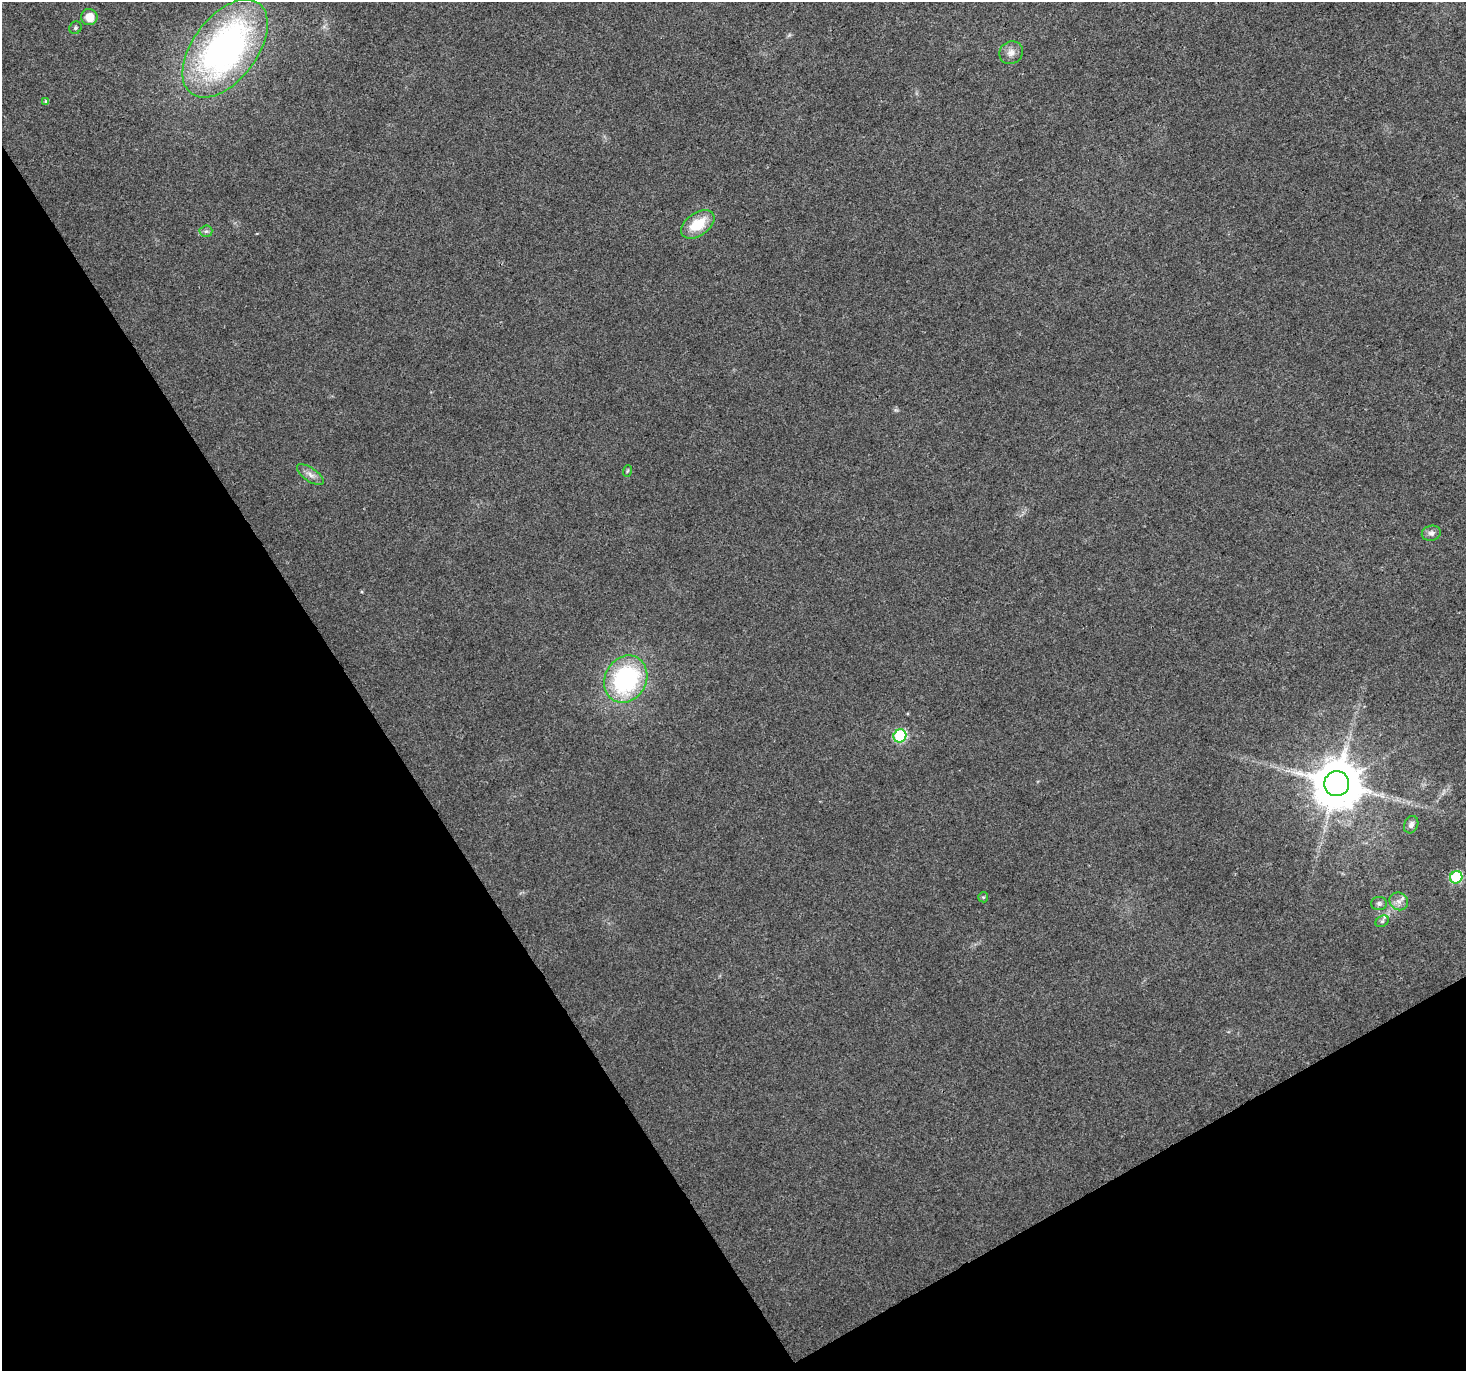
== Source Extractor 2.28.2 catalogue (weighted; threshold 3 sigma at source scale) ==
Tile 14 of 4 x 4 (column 2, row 4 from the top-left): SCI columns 1465-2928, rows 114-1482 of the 5861 x 5766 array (HDU 1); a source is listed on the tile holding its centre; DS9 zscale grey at full resolution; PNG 1468 x 1373 px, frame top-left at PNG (2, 2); each listed source drawn as its Kron ellipse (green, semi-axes under 4 px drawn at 4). Shown black and unused: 31% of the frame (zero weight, under 3 of 4 exposures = <1% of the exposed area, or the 3 px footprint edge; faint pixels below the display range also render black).
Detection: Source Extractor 2.28.2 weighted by HDU 2 'WHT'; one run over the whole footprint, this tile lists its part. Background 0.0257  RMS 0.0034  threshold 0.0154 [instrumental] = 3 sigma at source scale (4.5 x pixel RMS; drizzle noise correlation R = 1.50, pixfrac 1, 0.0396/0.0396 arcsec/px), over >= 5 px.
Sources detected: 19; all 19 listed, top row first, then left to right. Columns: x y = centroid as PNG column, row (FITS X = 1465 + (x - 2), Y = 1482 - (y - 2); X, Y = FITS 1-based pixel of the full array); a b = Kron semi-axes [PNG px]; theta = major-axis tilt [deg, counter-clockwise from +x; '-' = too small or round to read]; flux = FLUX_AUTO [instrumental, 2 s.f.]
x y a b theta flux
89 17 8 8 - 4.8
75 28 6 6 - 0.67
225 48 56 32 53 120
1011 53 12 11 - 2.5
46 102 4 4 - 0.71
698 224 19 11 35 10
206 231 6 6 - 0.78
627 471 6 3 71 0.39
310 474 15 6 -35 2
1431 533 9 7 14 1.5
626 679 24 20 60 48
900 736 7 6 - 32
1337 784 12 12 - 1800
1411 825 9 7 63 1.5
1456 877 6 6 - 27
983 897 5 5 - 0.47
1399 901 9 8 - 2
1379 903 8 6 0 0.92
1382 921 7 5 31 0.87